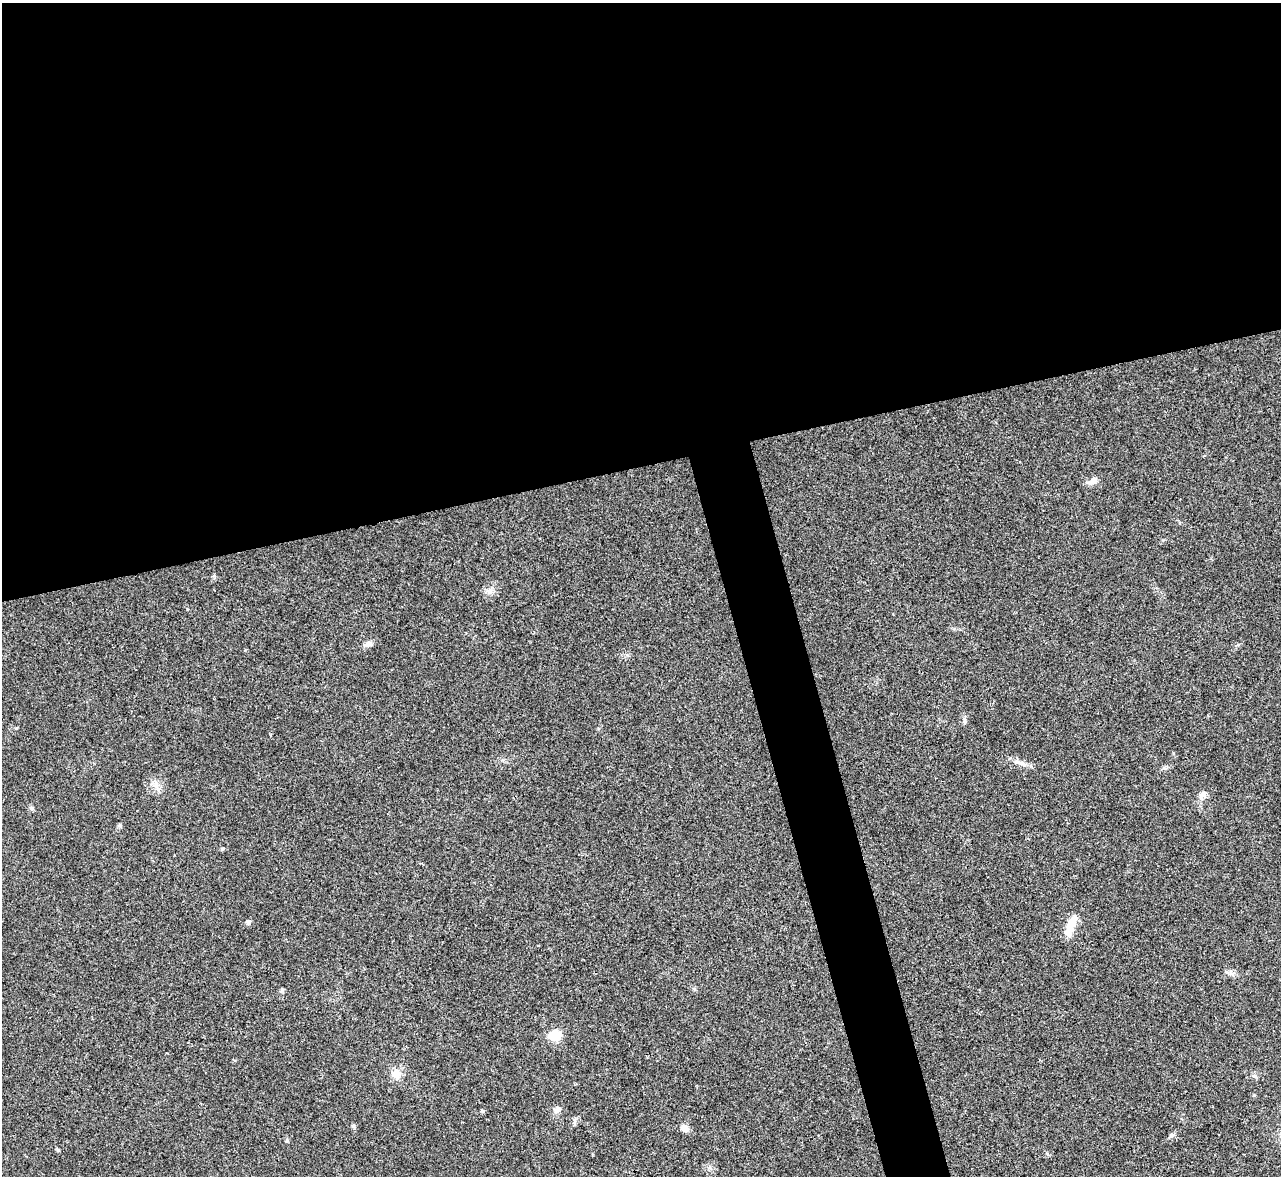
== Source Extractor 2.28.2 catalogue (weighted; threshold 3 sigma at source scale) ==
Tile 2 of 4 x 4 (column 2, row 1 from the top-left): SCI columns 1283-2561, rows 3783-4956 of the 5119 x 5100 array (HDU 1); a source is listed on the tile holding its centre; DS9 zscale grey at full resolution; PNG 1283 x 1178 px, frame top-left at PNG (2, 3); no overlay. Shown black and unused: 43% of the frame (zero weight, under 3 of 4 exposures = <1% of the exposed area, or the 3 px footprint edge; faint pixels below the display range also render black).
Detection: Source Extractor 2.28.2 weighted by HDU 2 'WHT'; one run over the whole footprint, this tile lists its part. Background 0.0221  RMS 0.0044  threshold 0.0197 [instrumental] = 3 sigma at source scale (4.5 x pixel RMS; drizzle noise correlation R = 1.50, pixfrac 1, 0.05/0.05 arcsec/px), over >= 5 px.
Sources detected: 18; all 18 listed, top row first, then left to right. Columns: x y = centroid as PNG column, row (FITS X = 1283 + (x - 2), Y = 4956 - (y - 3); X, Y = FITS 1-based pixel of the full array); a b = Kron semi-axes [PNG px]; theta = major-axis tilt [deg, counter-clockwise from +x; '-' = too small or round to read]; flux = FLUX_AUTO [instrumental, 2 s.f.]
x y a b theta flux
1093 481 11 8 38 2.6
489 591 8 6 83 1.5
369 644 10 6 -10 1.6
964 721 8 4 -81 0.87
1023 764 11 4 -33 1.4
1202 794 15 6 44 2
31 808 7 4 -89 0.67
248 922 6 6 - 1
1071 926 29 9 70 5.9
282 990 6 5 - 0.65
555 1035 8 8 - 10
396 1074 12 11 - 3.7
557 1109 9 7 22 1.5
482 1111 6 4 -89 0.49
353 1126 6 5 - 0.63
685 1128 9 7 -34 2.6
1171 1135 8 5 37 1.1
287 1140 5 4 - 0.54
Unlisted compact peaks at least as high as the median listed source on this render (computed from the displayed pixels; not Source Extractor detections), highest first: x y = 16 728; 1173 753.